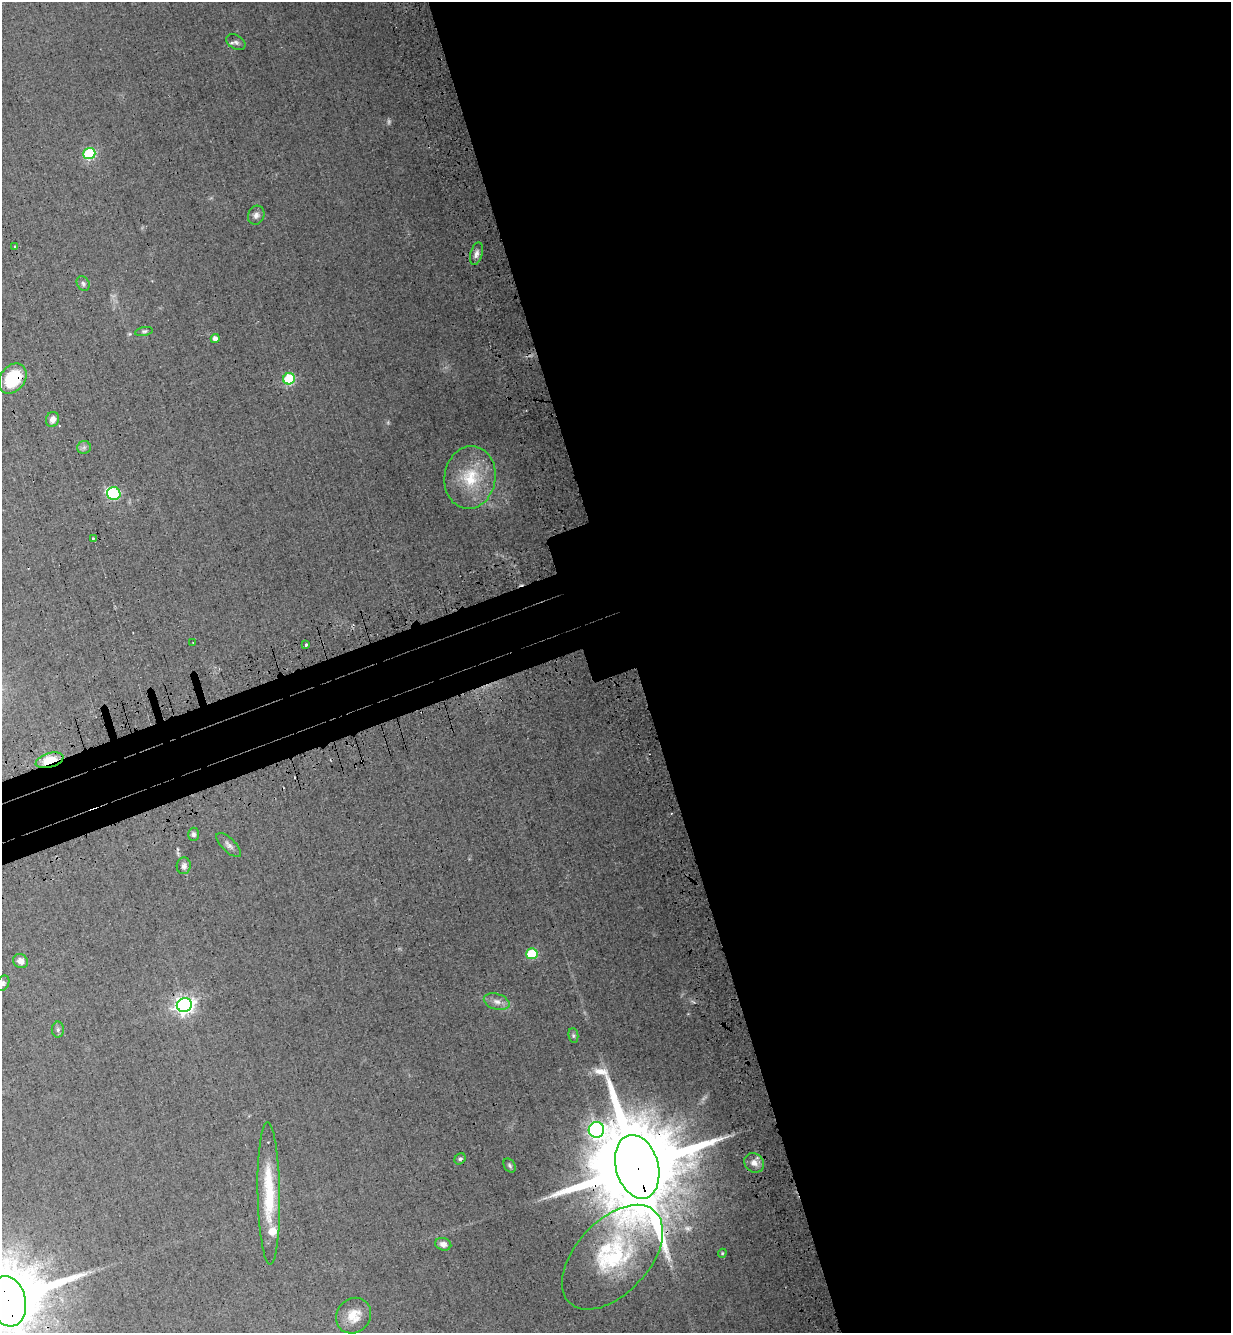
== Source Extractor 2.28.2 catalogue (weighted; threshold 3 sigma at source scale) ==
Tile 8 of 4 x 4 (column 4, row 2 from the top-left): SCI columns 4032-5260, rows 2748-4078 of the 5477 x 5494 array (HDU 1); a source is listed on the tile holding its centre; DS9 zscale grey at full resolution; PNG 1233 x 1335 px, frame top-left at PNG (2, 2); each listed source drawn as its Kron ellipse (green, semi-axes under 4 px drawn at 4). Shown black and unused: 52% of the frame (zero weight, under 3 of 4 exposures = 7% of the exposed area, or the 3 px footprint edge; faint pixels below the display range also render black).
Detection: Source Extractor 2.28.2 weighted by HDU 2 'WHT'; one run over the whole footprint, this tile lists its part. Background 0.0322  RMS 0.0068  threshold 0.0307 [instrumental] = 3 sigma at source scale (4.5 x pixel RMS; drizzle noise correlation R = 1.50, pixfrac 1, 0.05/0.05 arcsec/px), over >= 5 px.
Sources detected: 46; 1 too faint to see at this stretch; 1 inside a brighter object's white glare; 2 cosmic-ray / hot-pixel residue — neither listed nor drawn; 3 inside a brighter listed object's ellipse — not listed separately; the other 39 listed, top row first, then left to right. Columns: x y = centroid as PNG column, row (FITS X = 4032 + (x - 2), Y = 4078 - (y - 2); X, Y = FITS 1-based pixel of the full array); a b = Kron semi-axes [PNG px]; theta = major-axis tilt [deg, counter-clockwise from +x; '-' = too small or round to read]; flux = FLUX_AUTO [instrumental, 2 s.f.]
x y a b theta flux
236 42 10 7 -29 2.5
89 153 6 5 - 61
256 215 10 8 66 2.9
15 246 3 2 - 0.82
476 254 12 6 74 3.1
83 283 8 6 -58 1.9
144 332 9 4 10 1.3
215 339 4 4 - 3.3
13 379 16 12 53 34
289 379 6 5 - 51
52 419 8 6 73 3.9
84 447 7 6 - 1.9
470 477 31 25 81 31
114 494 7 6 - 54
93 539 3 3 - 1.4
193 642 2 2 - 0.42
306 645 3 3 - 4.5
49 760 14 7 16 18
193 834 7 5 -89 1.8
229 845 16 6 -44 3.2
184 866 8 7 - 2.7
532 954 6 5 - 34
20 961 8 7 - 4.3
3 983 8 6 59 2
497 1002 13 8 -16 4.5
184 1005 7 7 - 330
58 1030 8 6 89 1.8
573 1035 7 5 -83 1.3
596 1130 8 7 - 210
460 1159 6 5 - 1.4
754 1163 10 9 - 5.4
510 1165 7 5 -58 1.5
637 1167 32 21 -74 19000
269 1193 71 11 -89 35
443 1244 8 6 -15 3.5
722 1253 4 4 - 0.75
612 1257 63 36 47 73
7 1301 25 18 -76 12000
354 1316 19 16 51 11
Overlapping masked pixels (flux is a lower limit): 4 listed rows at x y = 13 379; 49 760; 637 1167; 7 1301
Isophote crosses this tile's border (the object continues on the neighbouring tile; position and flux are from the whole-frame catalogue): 2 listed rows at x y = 3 983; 7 1301